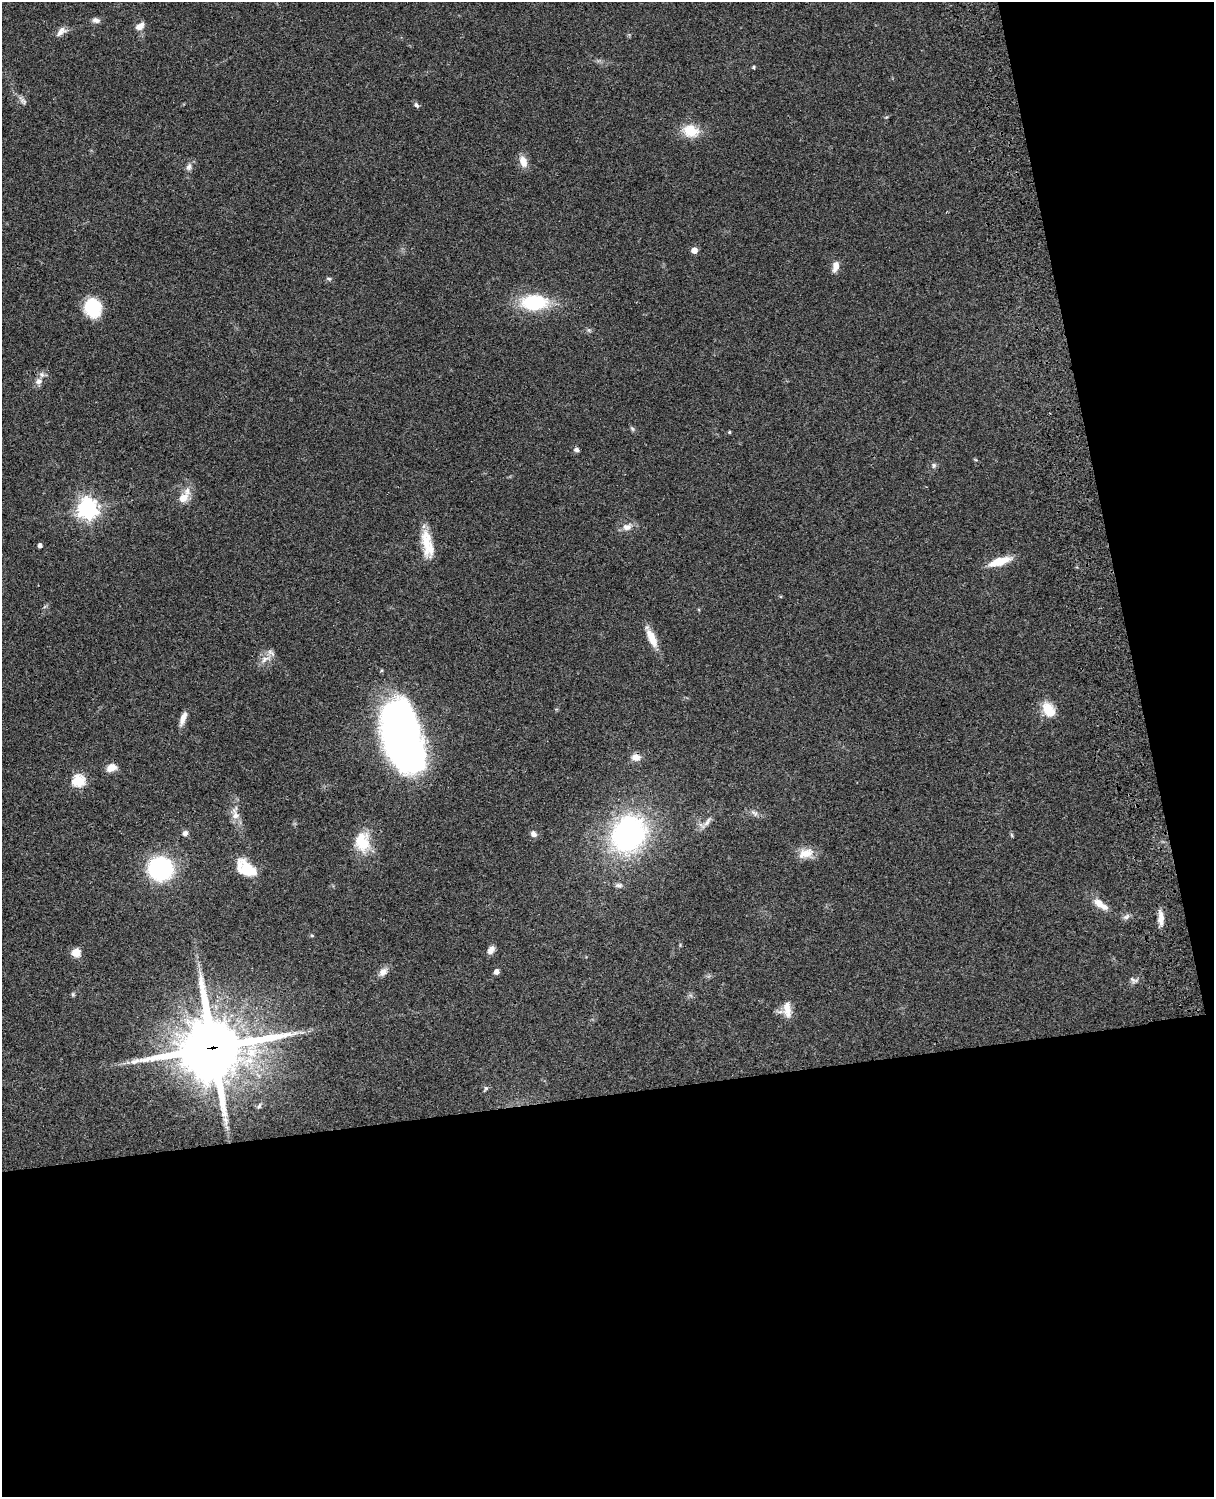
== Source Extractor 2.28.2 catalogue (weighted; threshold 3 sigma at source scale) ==
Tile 12 of 4 x 3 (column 4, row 3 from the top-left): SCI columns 3757-4968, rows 278-1772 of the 5087 x 4927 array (HDU 1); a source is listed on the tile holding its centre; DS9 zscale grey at full resolution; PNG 1216 x 1499 px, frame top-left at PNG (2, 2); no overlay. Shown black and unused: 33% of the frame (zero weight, under 3 of 4 exposures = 6% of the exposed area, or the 3 px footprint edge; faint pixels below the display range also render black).
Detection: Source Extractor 2.28.2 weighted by HDU 2 'WHT'; one run over the whole footprint, this tile lists its part. Background 0.0768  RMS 0.0057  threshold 0.0259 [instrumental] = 3 sigma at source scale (4.5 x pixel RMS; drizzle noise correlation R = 1.50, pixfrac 1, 0.05/0.05 arcsec/px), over >= 5 px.
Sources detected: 62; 1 inside a brighter object's white glare — not listed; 3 inside a brighter listed object's ellipse — not listed separately; the other 58 listed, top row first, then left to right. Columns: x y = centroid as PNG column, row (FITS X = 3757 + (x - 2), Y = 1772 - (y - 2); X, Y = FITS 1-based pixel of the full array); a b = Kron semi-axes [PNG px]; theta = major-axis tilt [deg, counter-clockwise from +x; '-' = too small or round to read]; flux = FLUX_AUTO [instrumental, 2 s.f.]
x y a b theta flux
96 20 10 7 -12 2.3
140 26 12 8 36 4
61 31 16 8 39 3.7
753 67 4 4 - 0.65
23 100 15 6 -50 2.4
416 105 7 5 -60 1.4
691 131 21 16 -12 13
523 161 13 8 -72 6.1
189 167 9 6 85 2.1
694 250 5 5 - 5.4
835 266 14 7 77 4.2
329 279 8 5 -18 1
534 302 23 13 0 44
92 307 16 14 -67 31
38 381 9 8 - 2.8
632 429 7 5 -59 1
729 432 4 3 - 0.74
576 450 5 5 - 1.8
934 465 7 6 - 1.4
184 496 22 11 55 7.7
87 508 7 7 - 340
627 527 15 9 25 4.2
426 540 41 11 -85 14
40 545 4 4 - 2
1000 561 24 8 18 13
652 638 27 9 -66 8.7
266 659 17 7 21 3.9
1048 709 17 11 -60 12
183 718 16 6 69 4.6
399 733 65 30 -70 310
636 757 10 8 -1 4.6
112 768 12 8 19 5.1
78 781 6 6 - 55
754 813 11 6 -35 2.2
235 815 15 10 -76 5.2
707 822 19 6 54 3.3
185 833 8 7 - 1.9
533 834 8 7 - 2.2
628 834 32 27 58 140
1012 835 6 4 -88 0.74
362 842 27 20 -86 17
806 853 21 12 14 7.6
246 868 23 14 -34 17
161 869 20 19 - 71
619 885 10 6 3 1.8
1100 904 23 8 -36 7
1126 917 11 6 34 1.9
1161 918 19 7 -87 5.2
312 935 6 4 -2 0.64
491 950 10 6 56 3.5
76 953 9 8 - 6.4
383 972 13 9 45 3.6
497 972 5 4 - 3.4
1134 980 13 7 -25 2
73 994 7 4 -82 0.79
787 1009 22 10 -84 6.6
213 1048 23 21 10 4000
486 1088 8 4 54 1.1
Overlapping masked pixels (flux is a lower limit): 1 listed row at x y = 213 1048